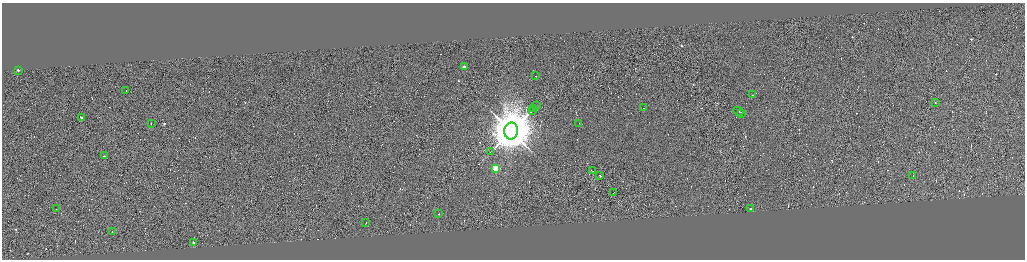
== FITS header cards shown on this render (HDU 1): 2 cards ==
NAXIS1  =                 4091
NAXIS2  =                 1029

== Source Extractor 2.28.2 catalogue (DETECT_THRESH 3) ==
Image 4091 x 1029 px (HDU 1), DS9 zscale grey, zoomed out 1/4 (1 PNG px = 4 x 4 image px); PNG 1027 x 262 px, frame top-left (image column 3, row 1028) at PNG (2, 3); each listed source drawn as its Kron ellipse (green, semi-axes under 4 px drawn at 4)
Background 0.718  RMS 4.2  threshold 12.5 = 3 sigma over >= 5 px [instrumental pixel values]
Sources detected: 422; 393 cannot appear on this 1/4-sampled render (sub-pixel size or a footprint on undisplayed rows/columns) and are neither listed nor drawn; the other 29 listed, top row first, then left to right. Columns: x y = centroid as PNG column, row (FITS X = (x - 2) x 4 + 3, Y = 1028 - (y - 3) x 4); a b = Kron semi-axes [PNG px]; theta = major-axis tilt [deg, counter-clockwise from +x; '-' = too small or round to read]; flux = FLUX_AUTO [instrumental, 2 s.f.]
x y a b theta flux
464 67 2 1 - 2.8e+04
18 70 2 1 - 1.6e+04
535 76 2 1 - 1.4e+04
126 91 2 1 - 1.7e+04
752 95 2 1 - 1.2e+03
935 103 2 1 - 4.6e+04
536 106 2 1 - 4.4e+02
643 108 2 1 - 1.3e+04
533 109 2 1 - 1.1e+03
532 110 2 1 - 6.8e+02
738 111 5 1 - 5.0e+04
741 113 2 1 - 1.4e+04
81 118 2 1 - 1.2e+04
579 123 2 1 - 2.7e+04
151 124 2 1 - 5.2e+04
511 131 8 7 - 1.6e+07
490 152 3 1 - 1.0e+03
104 156 2 1 - 2.2e+04
495 168 2 2 - 1.5e+05
592 171 3 1 - 1.8e+04
600 176 2 1 - 2.3e+04
913 176 2 1 - 5.3e+04
613 193 2 1 - 3.1e+04
56 209 2 1 - 1.5e+03
751 209 2 2 - 3.4e+04
438 214 2 1 - 1.3e+04
365 223 2 1 - 1.6e+04
112 232 2 1 - 2.2e+04
193 243 2 1 - 2.6e+04
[393 sub-pixel or undisplayed-footprint detections neither listed nor drawn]